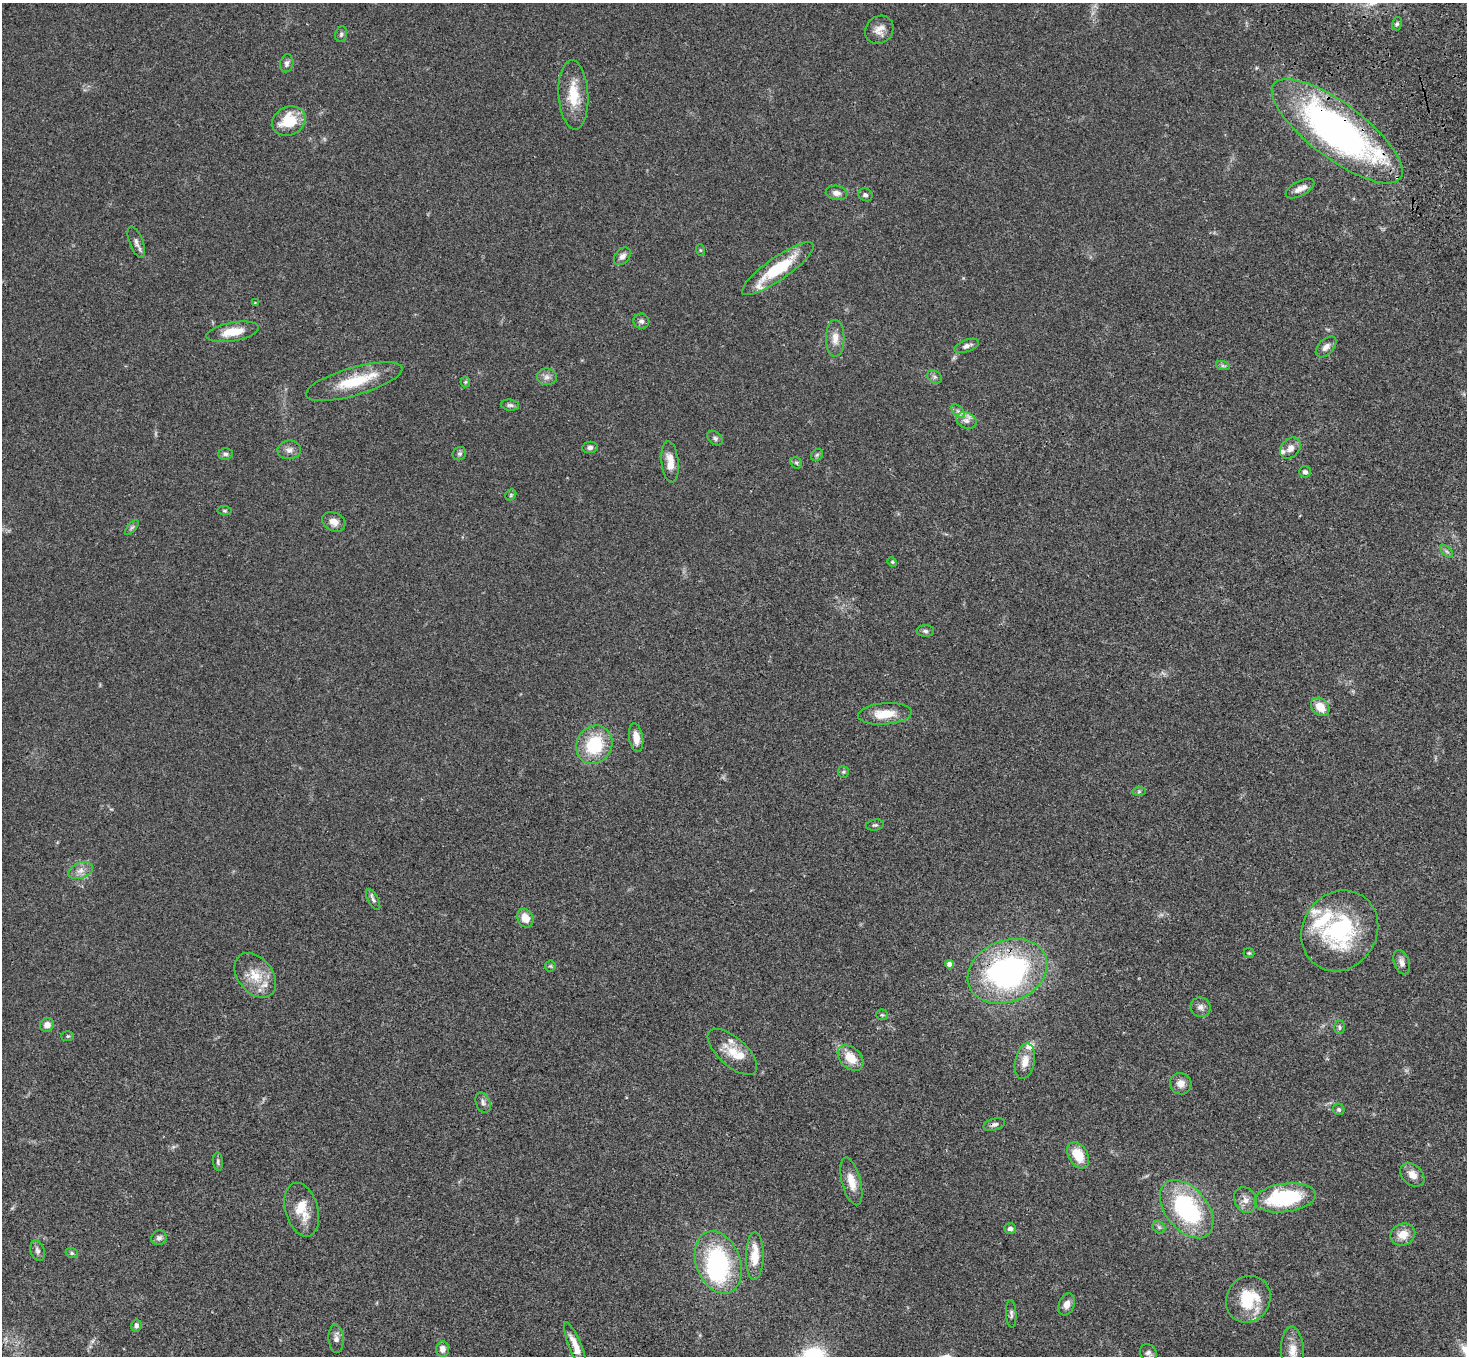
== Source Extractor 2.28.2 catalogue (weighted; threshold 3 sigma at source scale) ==
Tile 10 of 4 x 4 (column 2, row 3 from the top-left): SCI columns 1573-3037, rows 1731-3084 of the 6070 x 6030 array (HDU 1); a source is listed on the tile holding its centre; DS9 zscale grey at full resolution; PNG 1469 x 1358 px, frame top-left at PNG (2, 3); each listed source drawn as its Kron ellipse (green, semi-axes under 4 px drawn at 4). Shown black and unused: <1% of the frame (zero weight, under 3 of 4 exposures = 6% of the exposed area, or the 3 px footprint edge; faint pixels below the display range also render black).
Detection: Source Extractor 2.28.2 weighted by HDU 2 'WHT'; one run over the whole footprint, this tile lists its part. Background 0.0472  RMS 0.0052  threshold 0.0234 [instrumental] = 3 sigma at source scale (4.5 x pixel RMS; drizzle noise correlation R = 1.50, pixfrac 1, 0.05/0.05 arcsec/px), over >= 5 px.
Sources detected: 110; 1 too faint to see at this stretch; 1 inside a brighter object's white glare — neither listed nor drawn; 9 inside a brighter listed object's ellipse — not listed separately; the other 99 listed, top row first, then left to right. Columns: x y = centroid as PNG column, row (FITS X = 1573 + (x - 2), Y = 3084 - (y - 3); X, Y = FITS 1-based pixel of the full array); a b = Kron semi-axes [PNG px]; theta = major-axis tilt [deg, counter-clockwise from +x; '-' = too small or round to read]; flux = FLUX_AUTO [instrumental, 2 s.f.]
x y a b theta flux
1397 24 7 5 73 0.96
879 30 15 13 46 4.5
341 34 8 6 73 1
287 63 9 6 77 1.7
573 95 35 15 -87 14
289 121 17 14 26 17
1337 131 79 27 -37 200
1300 189 16 7 28 3.5
837 193 11 7 -9 2.9
865 195 7 6 - 1.3
136 242 16 6 -68 2.4
700 250 6 4 -71 0.57
622 256 10 7 50 2.6
778 269 43 11 35 25
255 303 4 4 - 0.43
641 321 8 7 - 1.6
232 332 26 9 10 10
835 338 18 9 -90 4.8
966 346 13 6 19 2.2
1326 347 13 7 46 2.8
1223 366 7 4 -18 0.89
547 377 10 8 -5 2.3
935 377 8 6 -34 1.1
354 381 50 14 16 21
465 382 5 5 - 0.64
510 405 9 5 -7 1.3
958 411 8 5 -44 1.5
966 420 10 8 -24 2.8
715 438 8 6 -38 1.3
590 447 8 5 8 1.5
1290 448 12 9 49 3.4
289 450 12 9 8 2.5
226 454 7 5 -1 1.2
459 454 7 6 - 1.2
817 455 6 5 - 0.8
670 462 21 8 -84 5.9
796 463 6 5 - 0.91
1305 472 6 5 - 1.5
511 495 6 5 - 0.71
225 511 7 4 -6 0.7
334 522 12 9 -26 3.9
132 527 9 4 48 1
1447 551 7 4 -45 1.1
892 562 5 4 - 0.62
925 631 8 5 -2 1.2
1320 707 10 8 -44 7.1
885 714 27 10 4 10
636 738 14 7 -81 4.9
594 745 20 17 58 25
843 772 6 5 - 0.75
1139 791 7 4 1 0.8
875 825 9 5 9 0.93
81 871 13 8 21 3.3
373 900 11 5 -61 1.5
525 918 10 7 -60 6
1340 931 42 37 57 58
1249 953 5 5 - 0.72
1402 962 13 7 -70 2.6
950 964 4 4 - 2.5
550 966 5 5 - 0.72
1007 971 41 30 22 120
255 975 25 17 -51 11
1201 1007 10 9 - 2.4
882 1015 5 5 - 0.73
47 1025 7 6 - 3.1
1340 1027 7 5 -88 1.2
68 1036 6 5 - 0.78
732 1052 30 14 -42 9.5
850 1058 15 10 -44 9.2
1025 1061 18 9 78 5.7
1181 1084 11 10 - 4
483 1102 11 7 -70 1.8
1339 1109 6 5 - 1.1
994 1124 11 6 16 1.6
1078 1155 14 9 -59 11
218 1162 9 5 -85 1.1
1412 1175 13 10 -44 4.7
851 1181 24 9 -76 6.9
1285 1198 31 14 7 43
1245 1200 13 11 -62 3.9
1187 1209 33 21 -51 59
302 1210 27 16 -74 11
1159 1227 7 5 -44 0.97
1010 1229 6 5 - 1.6
1403 1235 13 10 23 6.3
159 1238 8 7 - 2.1
37 1251 10 7 -72 1.6
72 1253 6 5 - 0.8
755 1256 24 9 89 10
718 1262 32 22 -69 52
1248 1299 24 21 56 20
1067 1304 11 7 69 3.1
1011 1314 14 5 -87 1.4
136 1326 6 5 - 1.2
336 1339 14 7 -87 2.4
575 1346 25 6 -68 5.9
442 1349 8 6 86 2.5
1292 1351 24 11 -87 6.7
1148 1353 9 8 - 1.8
Overlapping masked pixels (flux is a lower limit): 3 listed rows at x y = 1337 131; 1007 971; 994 1124
Isophote crosses this tile's border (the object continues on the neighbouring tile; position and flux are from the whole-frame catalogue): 1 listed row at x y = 1292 1351